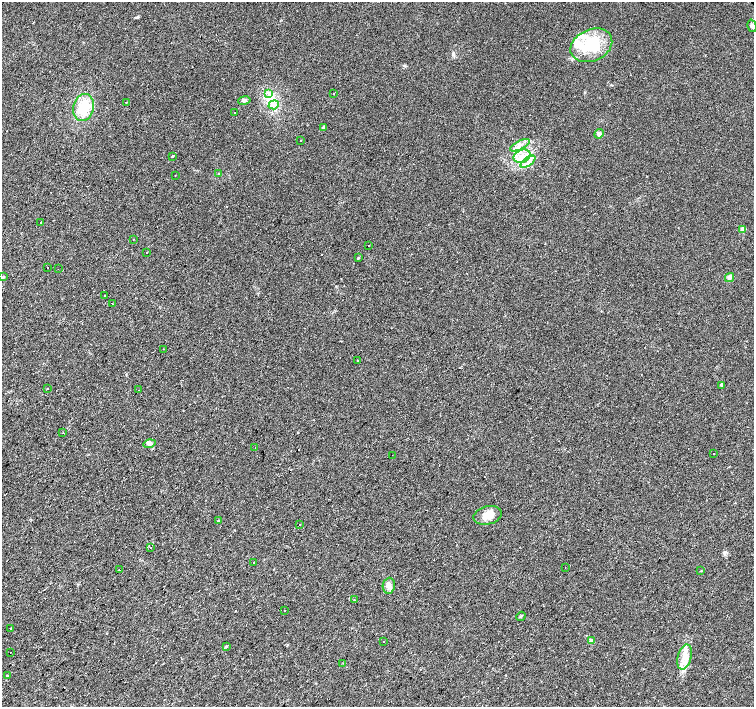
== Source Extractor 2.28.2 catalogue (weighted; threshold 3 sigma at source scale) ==
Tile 7 of 4 x 4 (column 3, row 2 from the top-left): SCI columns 3012-4515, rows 3046-4454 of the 6019 x 6023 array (HDU 1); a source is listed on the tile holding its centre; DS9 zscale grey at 2 x 2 block average (1 PNG px = mean of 2 x 2 image px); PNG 756 x 709 px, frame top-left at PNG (2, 2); each listed source drawn as its Kron ellipse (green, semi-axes under 4 px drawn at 4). Shown black and unused: <1% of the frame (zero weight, under 2 of 3 exposures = <1% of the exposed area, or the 3 px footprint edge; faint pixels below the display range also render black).
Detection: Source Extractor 2.28.2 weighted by HDU 2 'WHT'; one run over the whole footprint, this tile lists its part. Background 0.0279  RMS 0.0059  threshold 0.0267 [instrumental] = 3 sigma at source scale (4.5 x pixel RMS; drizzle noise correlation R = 1.50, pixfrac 1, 0.0396/0.0396 arcsec/px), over >= 5 px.
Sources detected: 84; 21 cosmic-ray / hot-pixel residue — neither listed nor drawn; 3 inside a brighter listed object's ellipse — not listed separately; the other 60 listed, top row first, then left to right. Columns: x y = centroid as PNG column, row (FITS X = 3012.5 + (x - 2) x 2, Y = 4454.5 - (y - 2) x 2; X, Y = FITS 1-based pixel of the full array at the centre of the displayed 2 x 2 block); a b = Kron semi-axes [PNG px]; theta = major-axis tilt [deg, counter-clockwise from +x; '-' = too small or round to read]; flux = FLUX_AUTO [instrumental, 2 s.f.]
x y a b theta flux
752 26 6 4 -75 3.4
591 45 22 16 23 53
268 93 3 2 - 1.8
334 94 2 2 - 1.8
244 100 6 4 11 2.9
126 102 2 2 - 1.8
274 105 5 3 - 3.3
84 108 14 10 77 39
234 112 2 2 - 28
323 127 4 3 - 1.6
599 134 5 4 - 4.1
300 140 2 2 - 0.93
520 145 11 3 27 4.9
172 156 3 2 - 11
522 156 8 6 24 11
528 162 8 3 36 5.7
219 174 3 3 - 1.3
175 175 2 2 - 1.2
40 222 2 2 - 3.5
743 229 3 3 - 13
133 239 2 2 - 0.53
369 246 2 2 - 4
147 253 2 2 - 3.4
358 258 2 2 - 4.1
47 267 2 2 - 4.5
58 269 2 2 - 0.48
3 277 3 2 - 1.2
730 277 5 4 - 7.1
104 296 2 2 - 5.7
112 304 2 2 - 3
163 349 2 2 - 1.3
358 360 2 2 - 1.1
721 385 3 3 - 1.3
47 389 2 2 - 8.2
139 390 2 2 - 2.1
63 433 2 2 - 0.82
149 444 6 4 14 3.6
255 448 2 2 - 1.1
714 453 2 2 - 4.5
392 455 2 2 - 0.73
488 515 14 9 14 16
219 521 2 2 - 2.4
300 525 2 2 - 0.54
151 547 2 2 - 2
254 563 2 2 - 4.3
565 567 2 2 - 0.61
119 570 2 2 - 1.5
701 571 3 2 - 0.79
389 586 8 6 84 6.1
354 600 2 2 - 1.9
285 610 2 2 - 1.7
521 616 5 2 - 1.2
10 629 2 2 - 19
591 640 4 3 - 1.8
384 642 2 2 - 0.75
226 646 4 3 - 1.4
10 652 2 2 - 1.3
684 657 13 6 76 13
343 663 2 2 - 0.81
7 676 2 2 - 26
Diffuse or blended objects may show on this block-average render without a row.